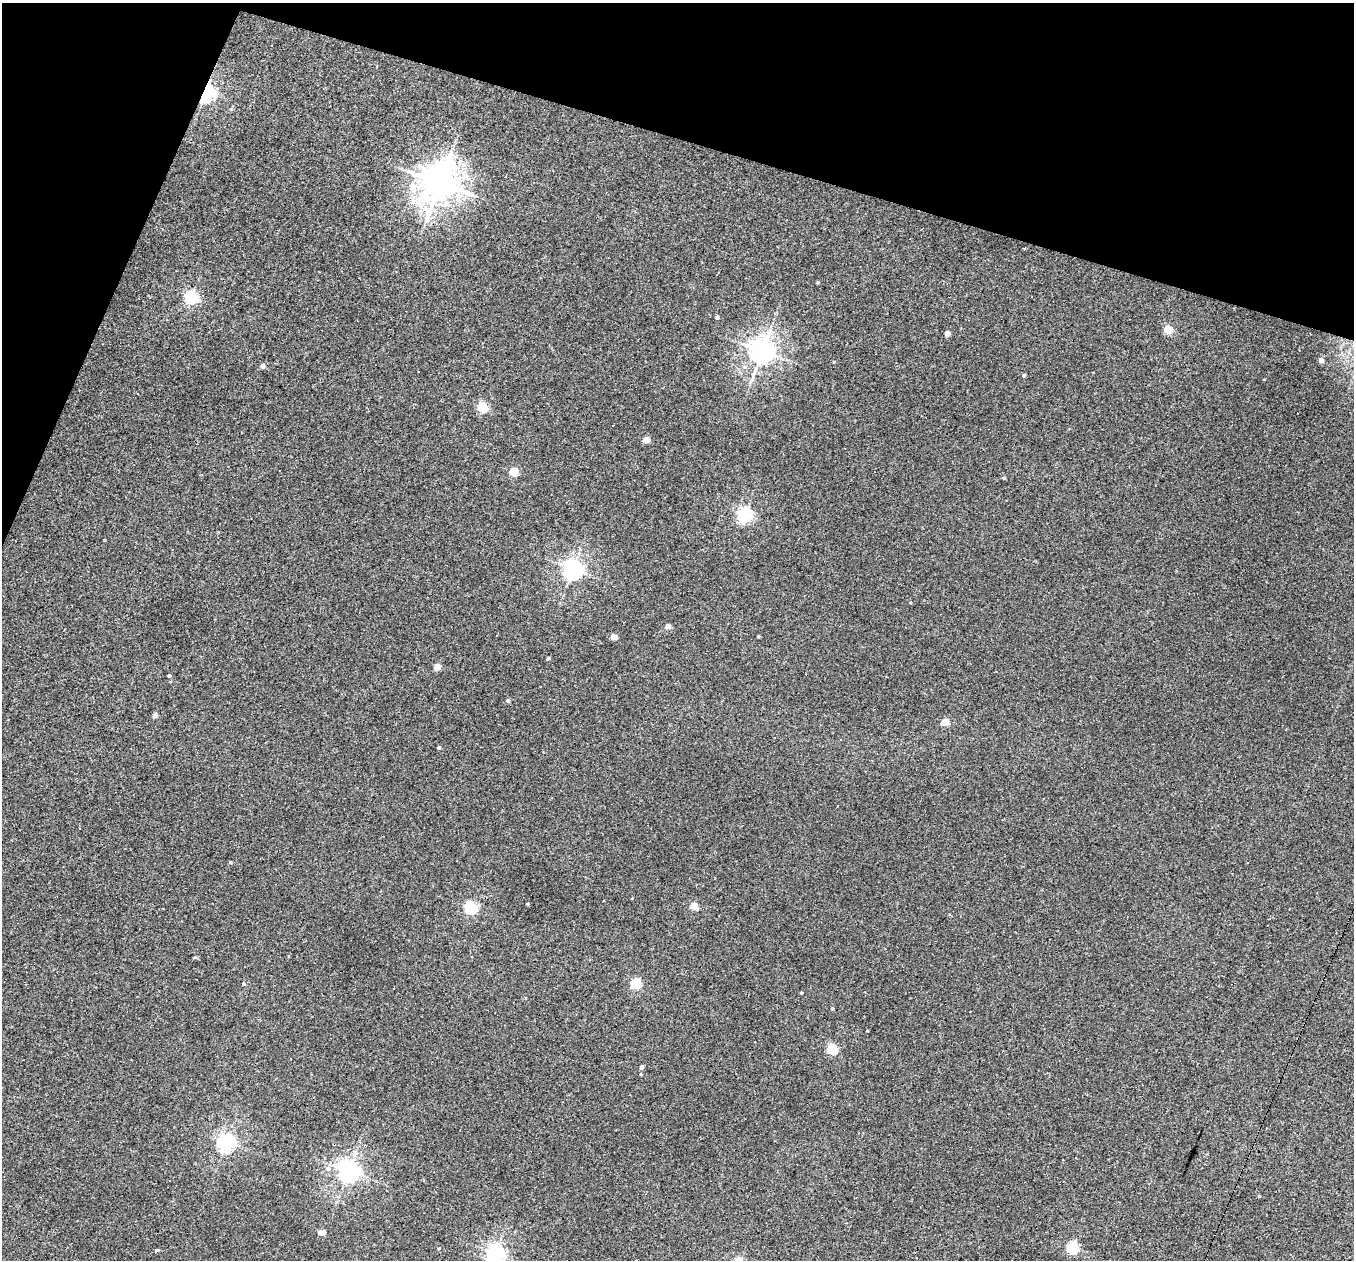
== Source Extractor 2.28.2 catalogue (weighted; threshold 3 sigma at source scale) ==
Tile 2 of 4 x 4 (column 2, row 1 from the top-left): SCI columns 1353-2704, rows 3909-5166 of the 5421 x 5435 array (HDU 1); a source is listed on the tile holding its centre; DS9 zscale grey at full resolution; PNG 1356 x 1262 px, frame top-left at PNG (2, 3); no overlay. Shown black and unused: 15% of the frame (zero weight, under 3 of 4 exposures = <1% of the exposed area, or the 3 px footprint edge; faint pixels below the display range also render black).
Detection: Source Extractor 2.28.2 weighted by HDU 2 'WHT'; one run over the whole footprint, this tile lists its part. Background 0.0283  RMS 0.0036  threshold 0.0162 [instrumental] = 3 sigma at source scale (4.5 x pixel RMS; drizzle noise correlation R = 1.50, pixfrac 1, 0.05/0.05 arcsec/px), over >= 5 px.
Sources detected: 66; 14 cosmic-ray / hot-pixel residue — not listed; the other 52 listed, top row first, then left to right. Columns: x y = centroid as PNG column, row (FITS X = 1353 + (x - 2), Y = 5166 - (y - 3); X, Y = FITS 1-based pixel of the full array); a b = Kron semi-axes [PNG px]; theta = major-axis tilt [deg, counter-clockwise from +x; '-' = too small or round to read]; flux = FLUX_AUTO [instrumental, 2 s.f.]
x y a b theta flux
206 92 6 5 - 140
439 183 12 11 - 650
1025 248 3 3 - 0.73
817 282 3 3 - 0.42
191 297 6 5 - 59
717 317 4 4 - 1.1
1168 329 5 4 - 13
947 334 4 4 - 2.9
762 351 7 7 - 330
1321 360 4 4 - 2.1
834 362 4 3 - 0.37
262 366 4 4 - 1.7
1024 375 4 3 - 0.59
482 407 5 5 - 21
646 440 4 4 - 5.5
514 472 4 4 - 13
1004 478 4 3 - 0.54
745 515 5 5 - 78
104 540 3 2 - 0.26
573 569 6 6 - 170
910 603 3 2 - 0.26
668 626 4 4 - 2.7
758 636 3 3 - 0.37
613 637 4 4 - 4.3
548 658 3 3 - 0.7
437 667 4 4 - 5.1
169 675 4 4 - 0.53
508 700 5 4 - 0.66
155 715 4 4 - 2.1
945 722 4 4 - 7.4
840 740 3 3 - 0.52
438 747 3 3 - 0.6
230 862 3 3 - 0.39
528 904 4 3 - 0.35
694 906 5 4 - 6.8
471 907 5 5 - 46
195 958 3 3 - 8.4
243 984 4 4 - 0.59
636 984 5 5 - 25
393 988 3 2 - 0.35
801 993 3 2 - 0.36
832 1008 4 3 - 0.4
832 1049 5 5 - 24
641 1067 4 3 - 1.2
226 1142 6 6 - 130
328 1169 6 6 - 1.4
348 1171 7 7 - 230
1259 1196 4 3 - 0.3
322 1232 6 4 -9 3.2
439 1248 3 3 - 0.27
1072 1248 5 5 - 40
495 1253 6 6 - 140
Overlapping masked pixels (flux is a lower limit): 1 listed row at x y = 206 92
Isophote crosses this tile's border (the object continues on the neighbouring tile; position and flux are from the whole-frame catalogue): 1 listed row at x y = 495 1253
Unlisted compact peaks at least as high as the median listed source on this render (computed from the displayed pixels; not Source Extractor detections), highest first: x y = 231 109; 157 1250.